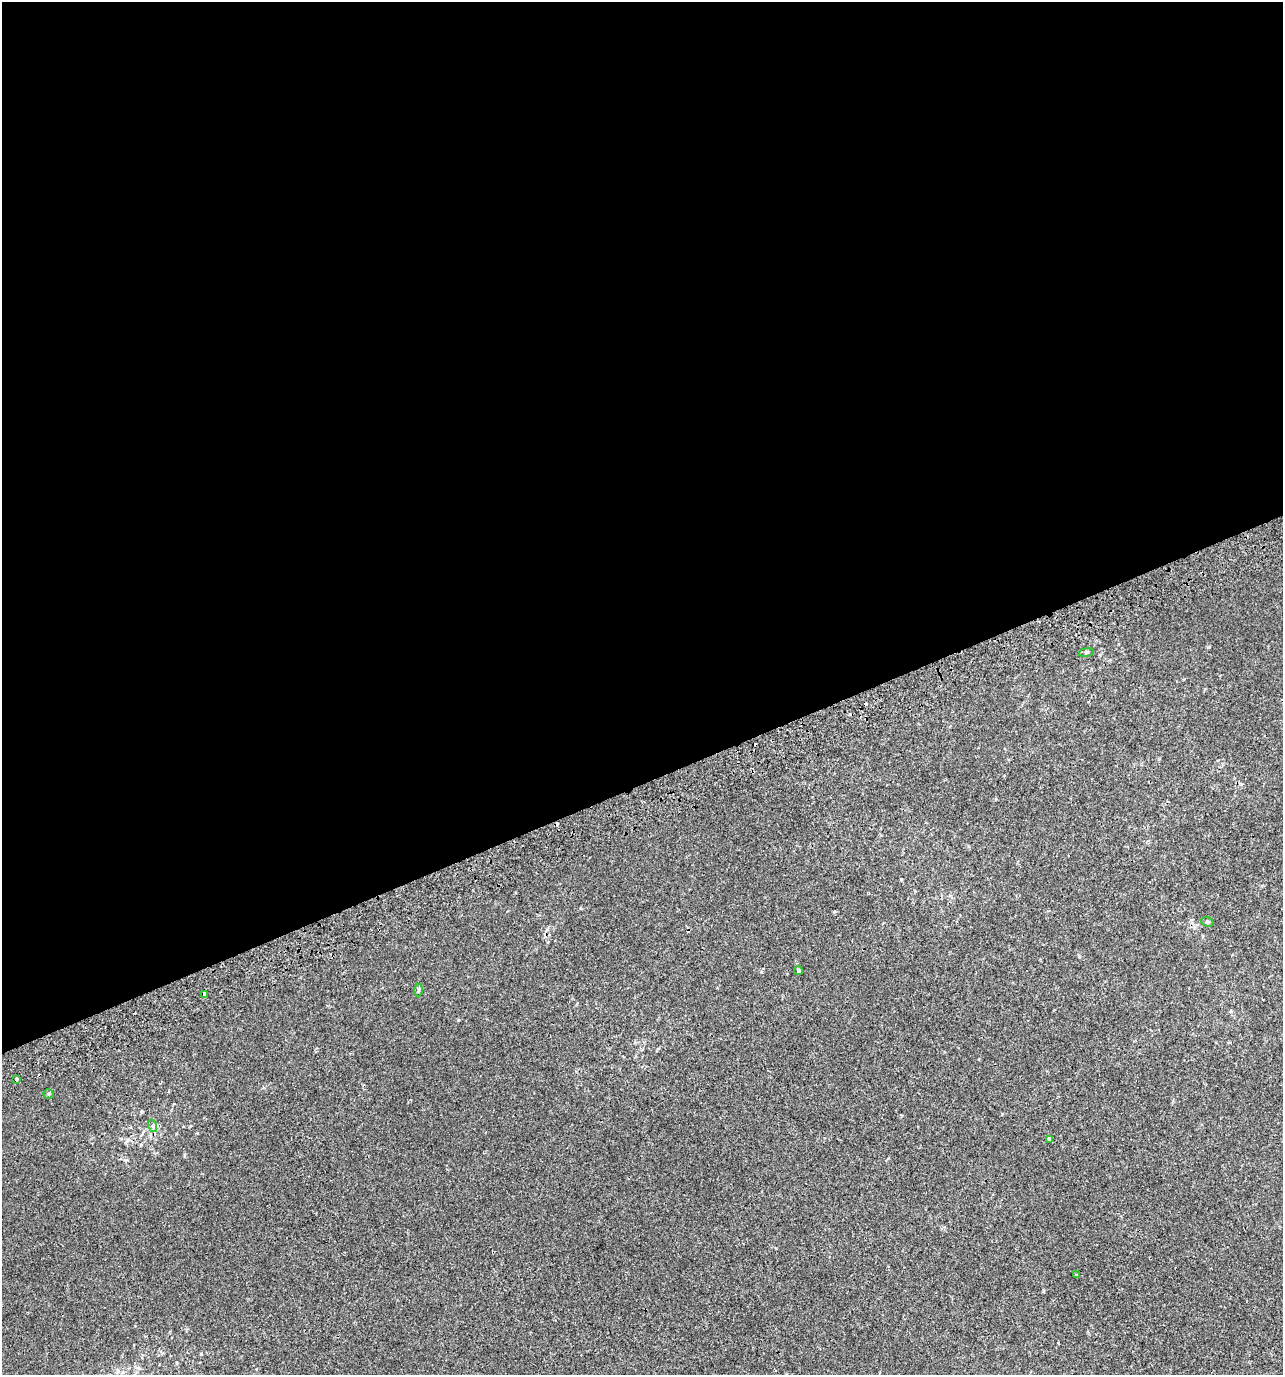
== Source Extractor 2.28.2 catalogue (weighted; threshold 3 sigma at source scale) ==
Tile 2 of 4 x 4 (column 2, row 1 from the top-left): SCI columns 1426-2706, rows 4159-5531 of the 5358 x 5574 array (HDU 1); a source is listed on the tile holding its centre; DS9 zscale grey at full resolution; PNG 1285 x 1377 px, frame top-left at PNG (2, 2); each listed source drawn as its Kron ellipse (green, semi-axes under 4 px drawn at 4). Shown black and unused: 57% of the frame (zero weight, under 2 of 3 exposures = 2% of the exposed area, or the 3 px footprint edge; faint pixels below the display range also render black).
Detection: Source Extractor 2.28.2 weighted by HDU 2 'WHT'; one run over the whole footprint, this tile lists its part. Background 4.20e-05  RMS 0.0036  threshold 0.0162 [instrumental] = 3 sigma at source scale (4.5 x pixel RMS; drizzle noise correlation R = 1.50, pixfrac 1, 0.0396/0.0396 arcsec/px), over >= 5 px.
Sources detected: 14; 4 cosmic-ray / hot-pixel residue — neither listed nor drawn; the other 10 listed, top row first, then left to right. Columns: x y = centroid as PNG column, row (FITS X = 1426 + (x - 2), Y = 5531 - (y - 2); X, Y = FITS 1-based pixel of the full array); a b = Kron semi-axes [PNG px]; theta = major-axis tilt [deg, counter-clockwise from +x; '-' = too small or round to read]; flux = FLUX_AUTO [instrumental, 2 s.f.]
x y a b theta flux
1086 652 8 4 9 0.5
1207 922 6 4 -19 0.47
798 971 5 3 - 2.4
419 990 6 4 87 0.54
204 995 4 4 - 2.2
17 1079 3 3 - 0.81
48 1094 5 4 - 0.49
153 1126 6 4 -72 0.6
1049 1139 3 3 - 1.3
1076 1275 3 3 - 0.27
Overlapping masked pixels (flux is a lower limit): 1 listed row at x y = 204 995